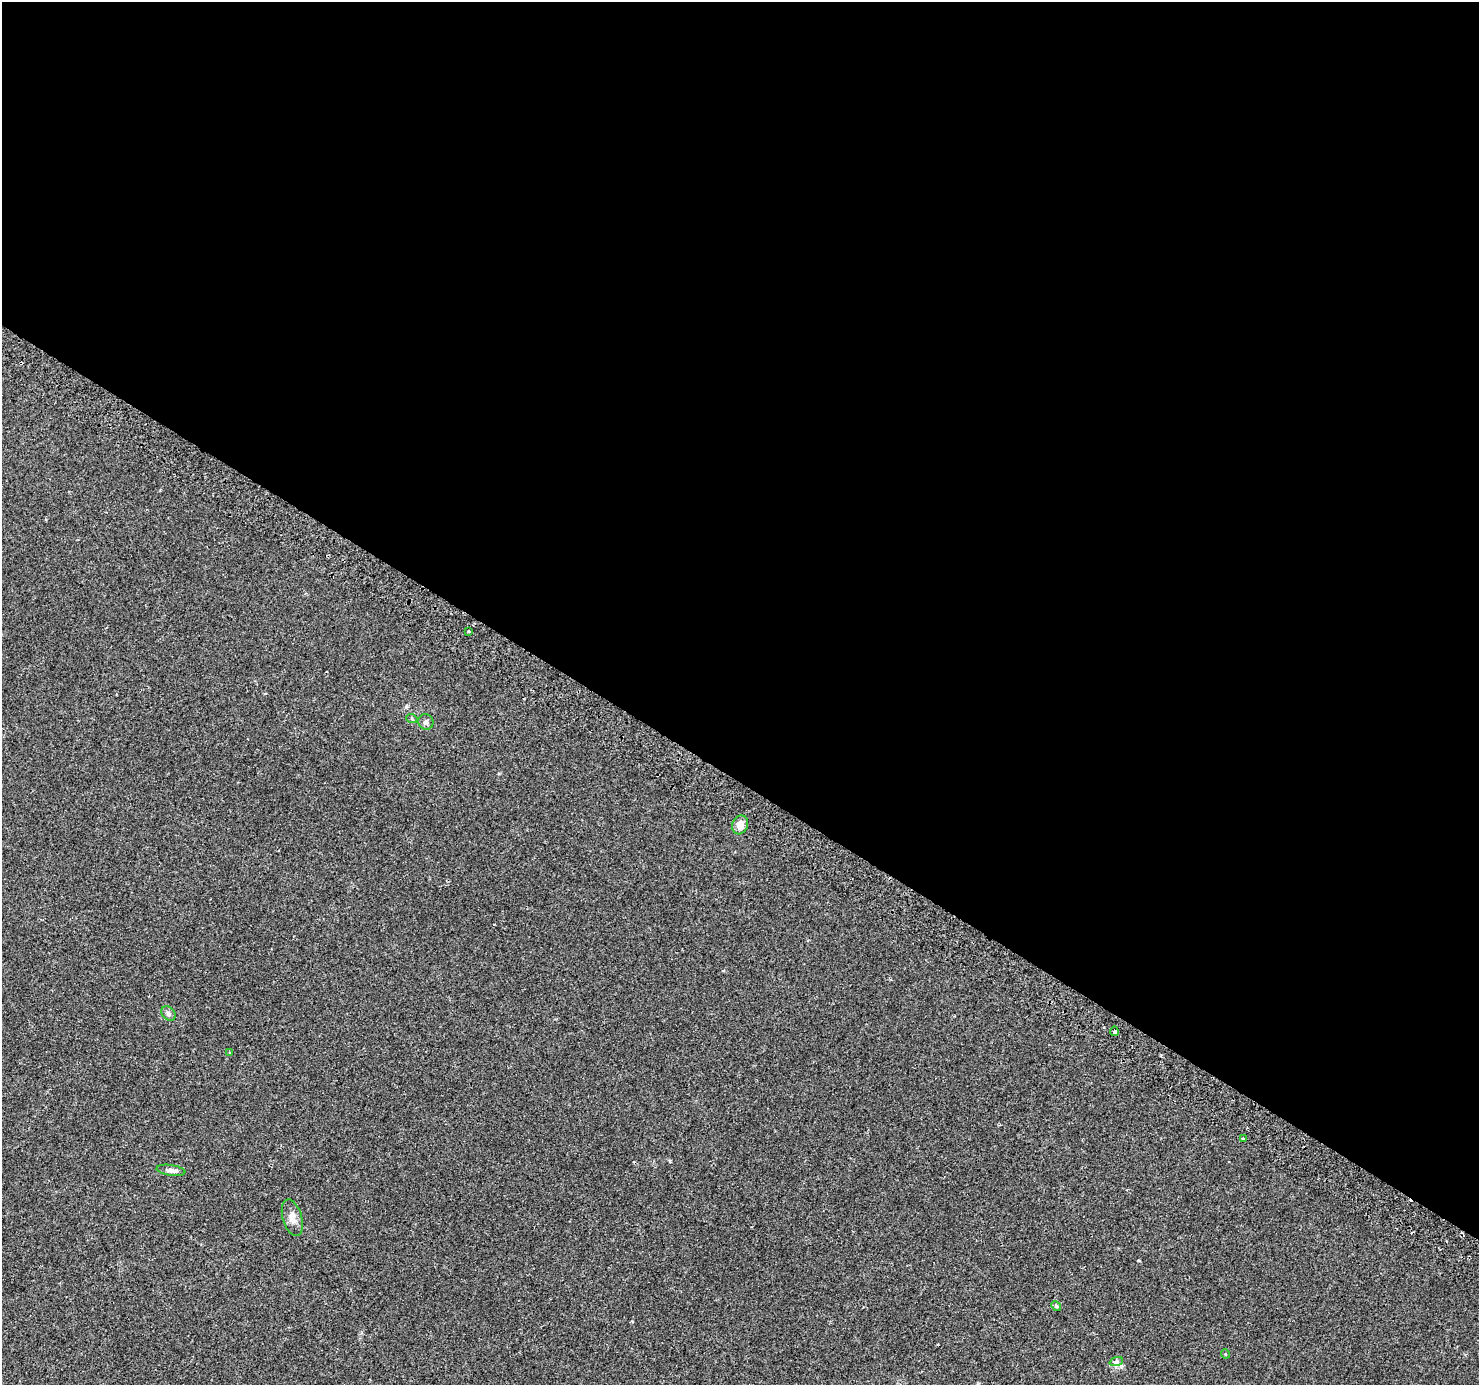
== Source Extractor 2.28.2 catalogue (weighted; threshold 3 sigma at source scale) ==
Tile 3 of 4 x 4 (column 3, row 1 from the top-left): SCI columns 2981-4457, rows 4374-5756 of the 5967 x 6046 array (HDU 1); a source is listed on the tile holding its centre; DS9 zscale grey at full resolution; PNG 1481 x 1387 px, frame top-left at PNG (2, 2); each listed source drawn as its Kron ellipse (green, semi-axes under 4 px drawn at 4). Shown black and unused: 56% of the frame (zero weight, under 2 of 3 exposures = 2% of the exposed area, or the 3 px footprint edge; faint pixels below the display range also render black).
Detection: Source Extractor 2.28.2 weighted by HDU 2 'WHT'; one run over the whole footprint, this tile lists its part. Background 0.0422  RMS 0.0063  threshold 0.0285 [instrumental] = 3 sigma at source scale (4.5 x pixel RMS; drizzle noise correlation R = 1.50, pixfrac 1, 0.0396/0.0396 arcsec/px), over >= 5 px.
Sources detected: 16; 3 cosmic-ray / hot-pixel residue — neither listed nor drawn; the other 13 listed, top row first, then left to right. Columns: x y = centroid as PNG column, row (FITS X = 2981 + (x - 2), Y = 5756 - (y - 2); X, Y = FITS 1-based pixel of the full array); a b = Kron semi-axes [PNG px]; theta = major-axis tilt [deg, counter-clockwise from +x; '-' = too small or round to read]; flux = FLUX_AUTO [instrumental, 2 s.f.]
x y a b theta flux
469 631 3 3 - 1.6
412 719 5 3 - 0.67
426 722 8 7 - 2.2
740 825 10 7 72 4.5
168 1013 8 6 -46 1.7
1114 1031 5 3 - 3.5
229 1053 3 2 - 0.62
1244 1139 4 3 - 0.65
171 1170 14 5 -8 2.4
292 1218 19 9 -74 5.2
1056 1306 5 4 - 0.8
1225 1354 5 3 - 0.48
1116 1362 7 4 19 1.3
Unlisted compact peaks at least as high as the median listed source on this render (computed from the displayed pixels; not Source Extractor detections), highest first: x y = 670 1161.